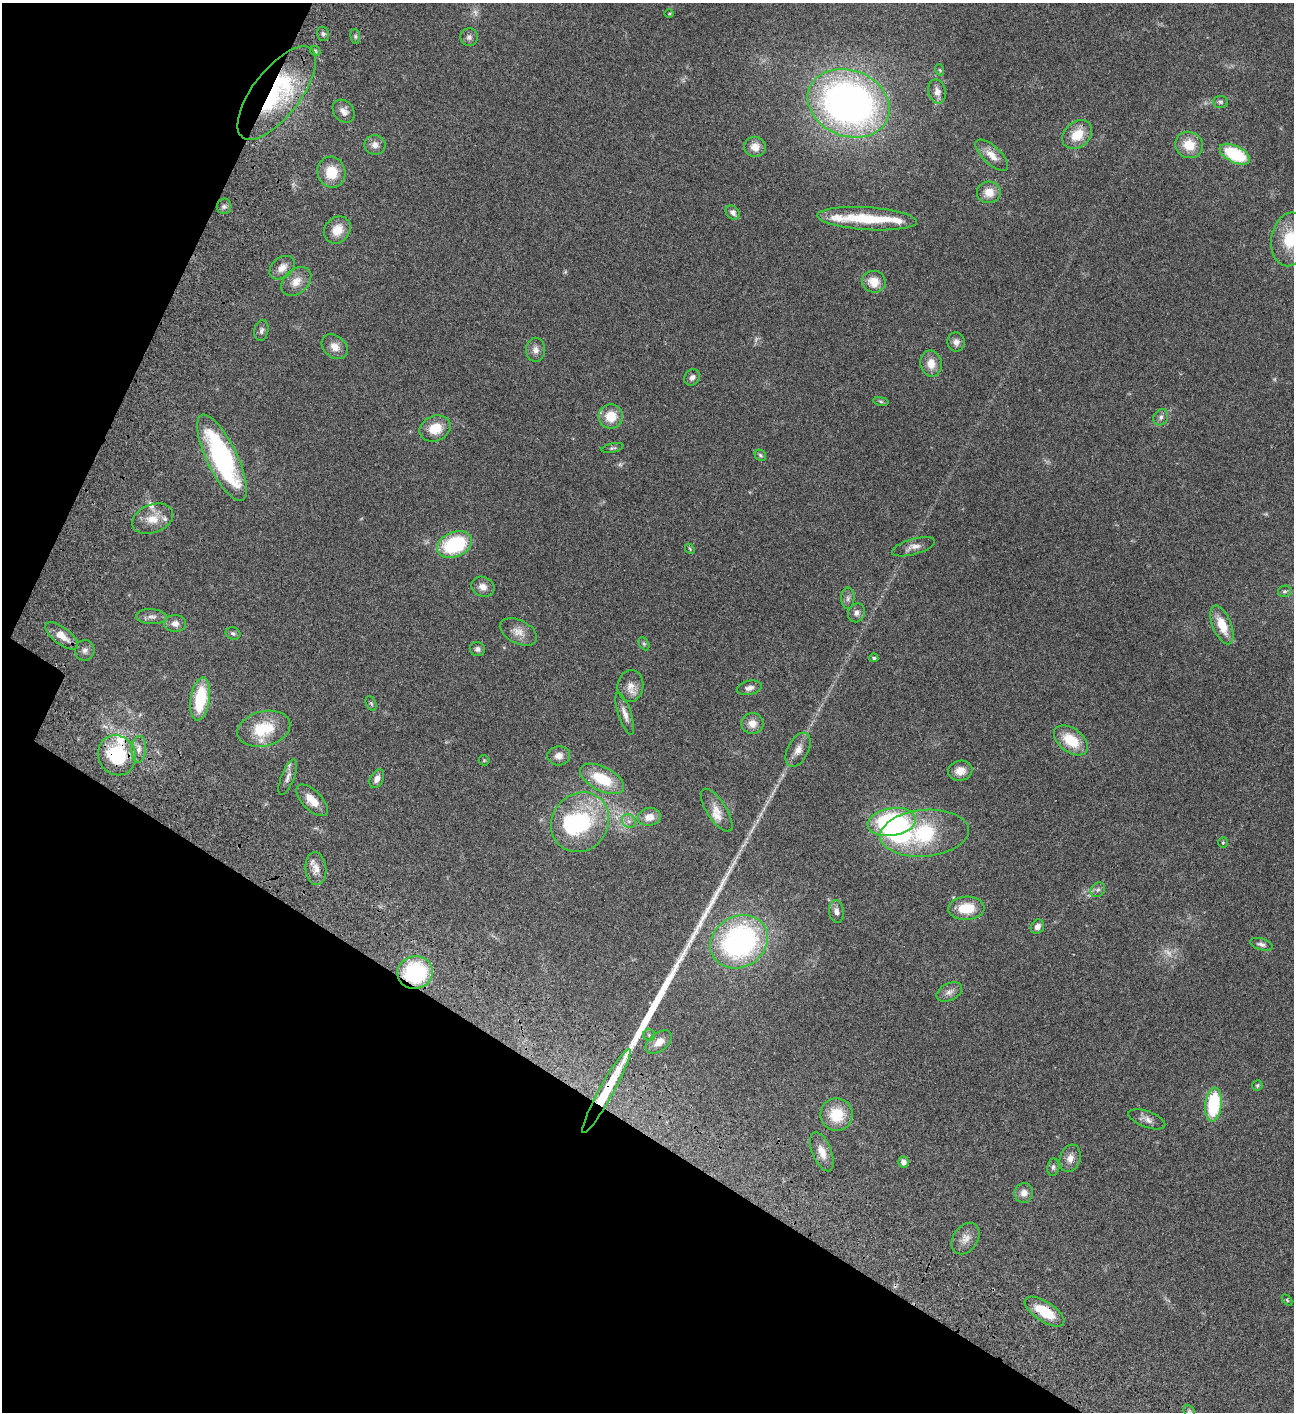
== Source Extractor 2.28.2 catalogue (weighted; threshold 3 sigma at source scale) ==
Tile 9 of 4 x 4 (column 1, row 3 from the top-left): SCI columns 505-1796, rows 1613-3022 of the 6048 x 6047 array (HDU 1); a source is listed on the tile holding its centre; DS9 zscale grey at full resolution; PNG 1296 x 1414 px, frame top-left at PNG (2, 3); each listed source drawn as its Kron ellipse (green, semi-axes under 4 px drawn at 4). Shown black and unused: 26% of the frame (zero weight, under 3 of 4 exposures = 13% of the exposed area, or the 3 px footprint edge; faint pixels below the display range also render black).
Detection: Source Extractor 2.28.2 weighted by HDU 2 'WHT'; one run over the whole footprint, this tile lists its part. Background 0.0644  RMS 0.0059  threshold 0.0263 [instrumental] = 3 sigma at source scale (4.5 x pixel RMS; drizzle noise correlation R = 1.50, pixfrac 1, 0.05/0.05 arcsec/px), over >= 5 px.
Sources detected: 128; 5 too faint to see at this stretch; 2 inside a brighter object's white glare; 1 cosmic-ray / hot-pixel residue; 2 long thin detections or spike segments (spike, bleed or trail) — neither listed nor drawn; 10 inside a brighter listed object's ellipse — not listed separately; the other 108 listed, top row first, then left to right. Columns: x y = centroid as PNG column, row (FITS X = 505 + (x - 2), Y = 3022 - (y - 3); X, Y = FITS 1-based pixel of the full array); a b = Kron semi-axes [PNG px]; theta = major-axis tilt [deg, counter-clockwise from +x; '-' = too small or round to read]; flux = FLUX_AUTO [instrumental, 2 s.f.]
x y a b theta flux
669 14 4 3 - 0.48
323 34 7 6 - 1.3
355 36 7 5 -84 1.1
469 37 9 8 - 2
315 51 6 4 -48 0.73
940 70 6 3 -70 0.63
937 91 12 8 -77 3.4
277 93 56 23 52 64
1220 102 8 6 -3 1.2
849 103 42 33 -22 270
344 111 12 10 -52 3.8
1077 135 16 12 42 12
375 145 10 10 - 3.5
1189 145 14 13 - 11
755 147 10 10 - 5.7
1235 154 16 8 -26 34
992 155 21 9 -44 6.2
331 172 15 14 - 12
989 192 12 11 - 6.6
224 206 8 7 - 1.6
733 212 8 6 -43 2.5
867 219 50 11 -4 23
337 230 14 12 49 8.2
1290 239 27 18 81 20
282 268 14 10 39 5.2
296 282 17 12 41 6.3
874 282 12 11 - 8.6
261 330 10 7 79 1.9
956 342 9 8 - 2.9
335 347 14 10 -39 4.9
535 350 12 9 88 3.3
931 364 13 10 -79 6.6
692 377 8 7 - 2.3
881 401 8 4 -9 0.87
611 416 12 12 - 11
1161 417 8 7 - 1.8
435 428 16 12 23 11
612 448 11 4 12 1.2
760 455 6 5 - 1
222 458 47 15 -64 93
153 519 21 14 22 8.6
454 545 18 12 23 40
913 547 22 7 15 4.1
690 549 6 4 -49 0.69
483 587 12 9 -26 3.7
1284 591 7 6 - 1.1
848 598 11 6 89 2.1
857 613 9 8 - 2.4
152 617 15 7 -3 2.9
175 623 11 8 0 3.4
1222 625 20 9 -68 12
518 632 20 11 -27 5.5
233 633 7 6 - 1.2
62 636 19 8 -37 7.2
644 644 7 5 -63 0.89
477 649 8 7 - 1.7
85 650 10 9 - 2.5
874 658 4 4 - 1.2
630 686 16 13 83 5.3
749 688 12 7 13 2.8
200 699 22 9 81 27
371 703 7 5 -63 1
625 714 22 6 -71 4
752 723 11 10 - 5.3
264 729 27 17 14 20
1071 740 19 12 -37 16
139 749 13 7 87 3.4
798 750 18 10 62 5.3
117 755 20 18 -63 35
559 756 11 9 5 3.8
484 760 5 5 - 0.65
960 771 12 10 10 5.1
288 777 19 6 68 2.8
377 779 10 6 61 2.9
602 779 24 12 -27 21
312 800 20 9 -45 7.6
717 810 25 9 -57 6.1
649 817 11 9 10 6.1
629 821 7 6 - 2
580 822 31 28 52 52
892 822 24 13 9 70
924 833 44 23 5 56
1223 843 5 4 - 0.74
316 868 16 10 -84 5.3
1098 890 8 6 45 1.6
966 908 18 11 3 14
836 911 11 7 -83 2.8
1037 927 7 6 - 2.9
739 942 30 25 32 120
1261 944 11 5 -16 2.1
415 972 17 16 - 50
949 992 13 8 27 3.2
649 1035 6 5 - 1
659 1042 15 9 37 5.4
1257 1085 5 5 - 0.82
606 1091 48 7 61 31
1213 1105 17 8 83 38
837 1115 16 16 - 16
1147 1119 19 8 -20 3.6
822 1152 20 9 -68 6.5
1070 1158 14 10 71 4.3
903 1162 5 5 - 2.9
1053 1167 8 6 80 1.6
1024 1193 10 9 - 4
965 1239 17 12 55 5.1
1287 1300 6 4 -47 0.65
1045 1312 23 10 -33 16
1189 1411 6 5 - 1.2
Overlapping masked pixels (flux is a lower limit): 5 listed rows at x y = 277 93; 117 755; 415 972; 606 1091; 1045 1312
Isophote crosses this tile's border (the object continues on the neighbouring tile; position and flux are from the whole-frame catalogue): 1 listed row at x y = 1290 239